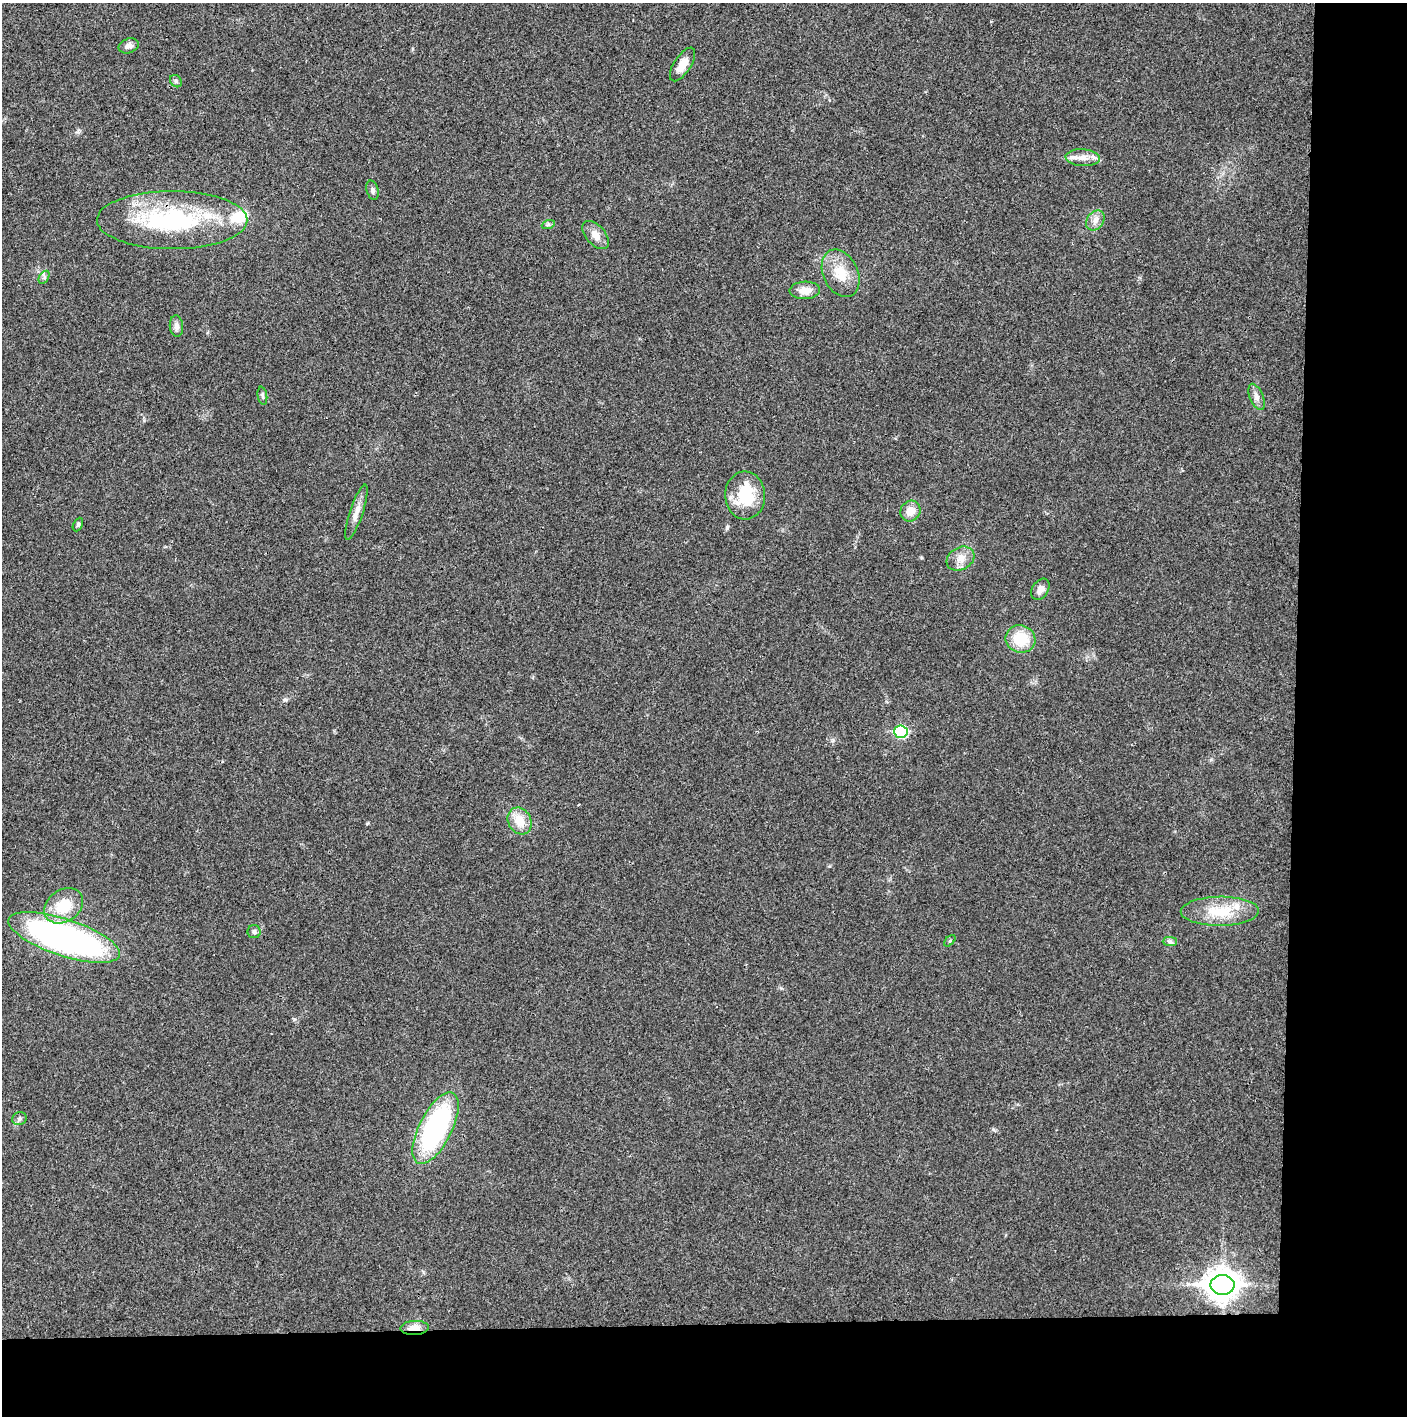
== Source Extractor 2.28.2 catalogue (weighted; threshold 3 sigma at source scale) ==
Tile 9 of 3 x 3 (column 3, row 3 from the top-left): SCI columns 2812-4216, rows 1-1414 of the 4221 x 4243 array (HDU 1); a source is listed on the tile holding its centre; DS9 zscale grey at full resolution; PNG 1409 x 1418 px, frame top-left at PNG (2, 3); each listed source drawn as its Kron ellipse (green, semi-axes under 4 px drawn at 4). Shown black and unused: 14% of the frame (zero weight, under 3 of 4 exposures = <1% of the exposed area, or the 3 px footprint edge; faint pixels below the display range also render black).
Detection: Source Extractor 2.28.2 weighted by HDU 2 'WHT'; one run over the whole footprint, this tile lists its part. Background 0.0209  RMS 0.0041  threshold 0.0186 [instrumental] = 3 sigma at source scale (4.5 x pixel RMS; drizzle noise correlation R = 1.50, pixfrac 1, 0.05/0.05 arcsec/px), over >= 5 px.
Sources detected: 38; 4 inside a brighter listed object's ellipse — not listed separately; the other 34 listed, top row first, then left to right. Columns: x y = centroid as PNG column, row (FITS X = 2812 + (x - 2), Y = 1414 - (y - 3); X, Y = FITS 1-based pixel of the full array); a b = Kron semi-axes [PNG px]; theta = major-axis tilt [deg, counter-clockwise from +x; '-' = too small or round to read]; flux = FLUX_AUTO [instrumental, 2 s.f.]
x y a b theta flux
129 46 10 7 19 1.9
682 64 19 8 57 5.1
176 81 7 5 -49 0.8
1083 158 17 8 -3 3.9
373 190 10 6 -73 1.2
172 220 75 29 0 56
1095 221 11 8 55 2.4
548 225 6 4 19 0.72
595 235 17 9 -49 3.9
841 273 25 17 -64 10
44 277 7 4 58 0.88
805 290 15 9 3 4.7
176 326 11 6 -84 1.9
262 396 9 4 -80 0.88
1257 397 14 6 -67 2.1
745 495 24 20 -89 17
910 511 11 9 54 4.5
356 512 29 6 71 3.7
78 525 7 4 63 0.69
960 559 15 11 29 4
1040 589 11 8 57 2.9
1020 639 15 13 -17 13
901 732 7 6 - 35
520 821 14 11 -61 6.9
64 906 21 16 35 13
1220 911 39 14 1 14
254 932 6 6 - 0.98
64 937 58 18 -18 150
950 941 7 2 45 0.38
1170 942 7 4 0 0.94
19 1119 7 6 - 1.1
436 1128 39 16 63 73
1222 1285 12 10 1 600
414 1328 14 7 4 4.3
Overlapping masked pixels (flux is a lower limit): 1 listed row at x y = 414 1328
Unlisted compact peaks at least as high as the median listed source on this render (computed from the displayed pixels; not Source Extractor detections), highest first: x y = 285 700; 993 1129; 833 740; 367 823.